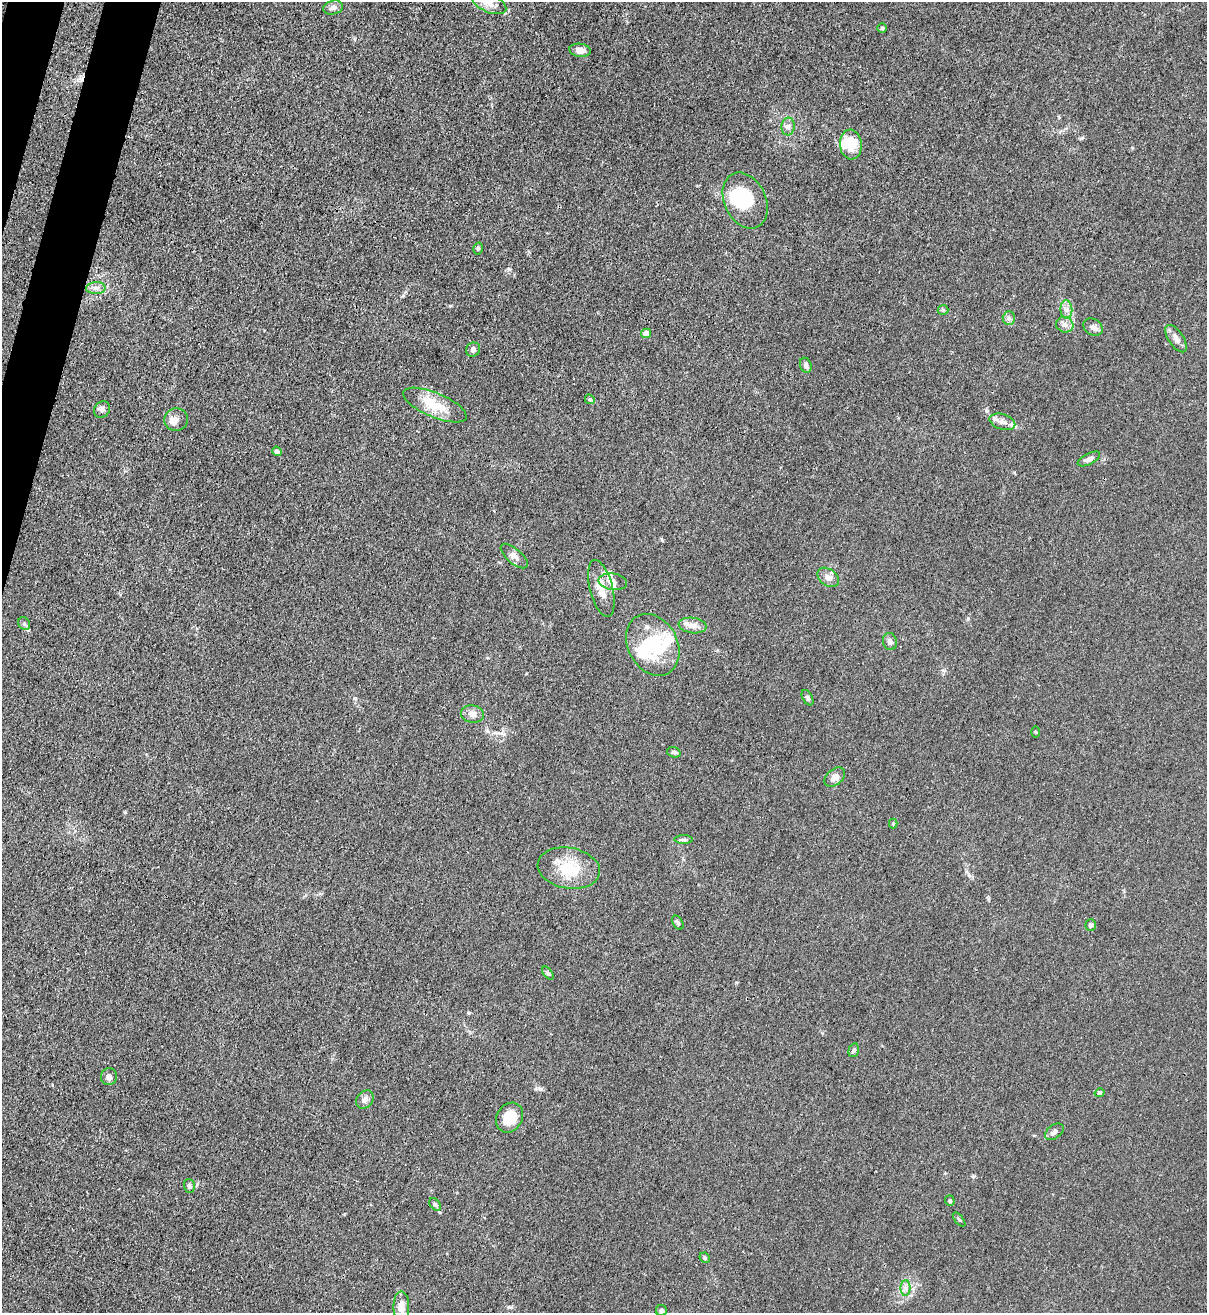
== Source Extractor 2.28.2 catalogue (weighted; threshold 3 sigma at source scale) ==
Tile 11 of 4 x 4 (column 3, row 3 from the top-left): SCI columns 2627-3831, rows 1342-2652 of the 5381 x 5304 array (HDU 1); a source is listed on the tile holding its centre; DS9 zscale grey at full resolution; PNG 1209 x 1315 px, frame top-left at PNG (2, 2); each listed source drawn as its Kron ellipse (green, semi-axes under 4 px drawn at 4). Shown black and unused: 2% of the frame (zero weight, under 3 of 4 exposures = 7% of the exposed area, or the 3 px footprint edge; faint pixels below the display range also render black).
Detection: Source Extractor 2.28.2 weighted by HDU 2 'WHT'; one run over the whole footprint, this tile lists its part. Background 0.0241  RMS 0.0029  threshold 0.0129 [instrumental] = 3 sigma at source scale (4.5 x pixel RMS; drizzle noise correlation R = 1.50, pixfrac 1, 0.05/0.05 arcsec/px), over >= 5 px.
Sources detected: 68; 3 inside a brighter object's white glare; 1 cosmic-ray / hot-pixel residue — neither listed nor drawn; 6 inside a brighter listed object's ellipse — not listed separately; the other 58 listed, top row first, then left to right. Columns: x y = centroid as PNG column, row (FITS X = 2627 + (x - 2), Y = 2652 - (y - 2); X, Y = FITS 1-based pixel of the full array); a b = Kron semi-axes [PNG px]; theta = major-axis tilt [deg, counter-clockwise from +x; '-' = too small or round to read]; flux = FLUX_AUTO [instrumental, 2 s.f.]
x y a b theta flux
489 3 18 9 -23 2.9
333 8 10 7 14 1.3
882 28 5 4 - 0.5
580 50 11 6 -7 1.9
788 126 9 6 88 1.1
851 145 15 11 -85 7.2
745 201 29 20 -65 14
478 248 6 4 74 0.47
96 288 9 6 1 1.2
1066 309 9 6 -85 1.2
943 310 5 5 - 0.4
1009 318 6 6 - 0.75
1065 325 9 7 -17 1.3
1093 327 10 8 -32 1.2
646 333 5 4 - 2.6
1176 339 16 7 -56 1.7
473 350 7 6 - 1.1
806 365 8 5 -69 0.87
590 399 5 4 - 0.4
435 405 34 12 -23 8.6
102 409 8 7 - 0.83
176 419 12 11 - 1.8
1002 422 13 7 -17 1.9
277 451 5 4 - 0.85
1089 459 12 5 27 1.2
514 556 17 7 -41 1.6
828 577 12 8 -37 1.6
613 582 14 8 -8 1.9
601 588 29 11 -76 4.8
24 623 7 5 -55 0.6
693 625 14 7 -7 2
890 641 8 7 - 1.1
653 645 32 24 -61 15
808 698 8 5 -61 0.59
472 714 11 8 -10 1.8
1035 732 6 4 -89 0.28
674 752 7 5 -18 0.67
835 777 12 8 39 1.9
893 823 5 4 - 0.3
684 840 9 4 0 0.64
569 868 31 20 -10 10
678 923 7 5 -61 0.57
1091 925 6 5 - 0.76
548 973 7 4 -53 0.46
854 1050 7 5 74 0.53
109 1077 8 8 - 1.3
1099 1093 5 4 - 0.5
365 1099 10 8 48 1.2
510 1118 15 12 60 5.4
1054 1132 10 6 36 1.3
189 1186 7 5 -74 0.75
950 1201 5 4 - 0.45
435 1204 7 4 -52 0.5
959 1220 8 2 -50 0.34
705 1258 5 5 - 0.47
905 1288 8 5 89 0.96
401 1307 16 8 -90 2.9
661 1311 5 5 - 0.78
Isophote crosses this tile's border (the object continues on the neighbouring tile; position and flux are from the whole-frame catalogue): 1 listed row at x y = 489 3
Unlisted compact peaks at least as high as the median listed source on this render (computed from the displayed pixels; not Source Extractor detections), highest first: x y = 355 698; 509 269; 987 411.